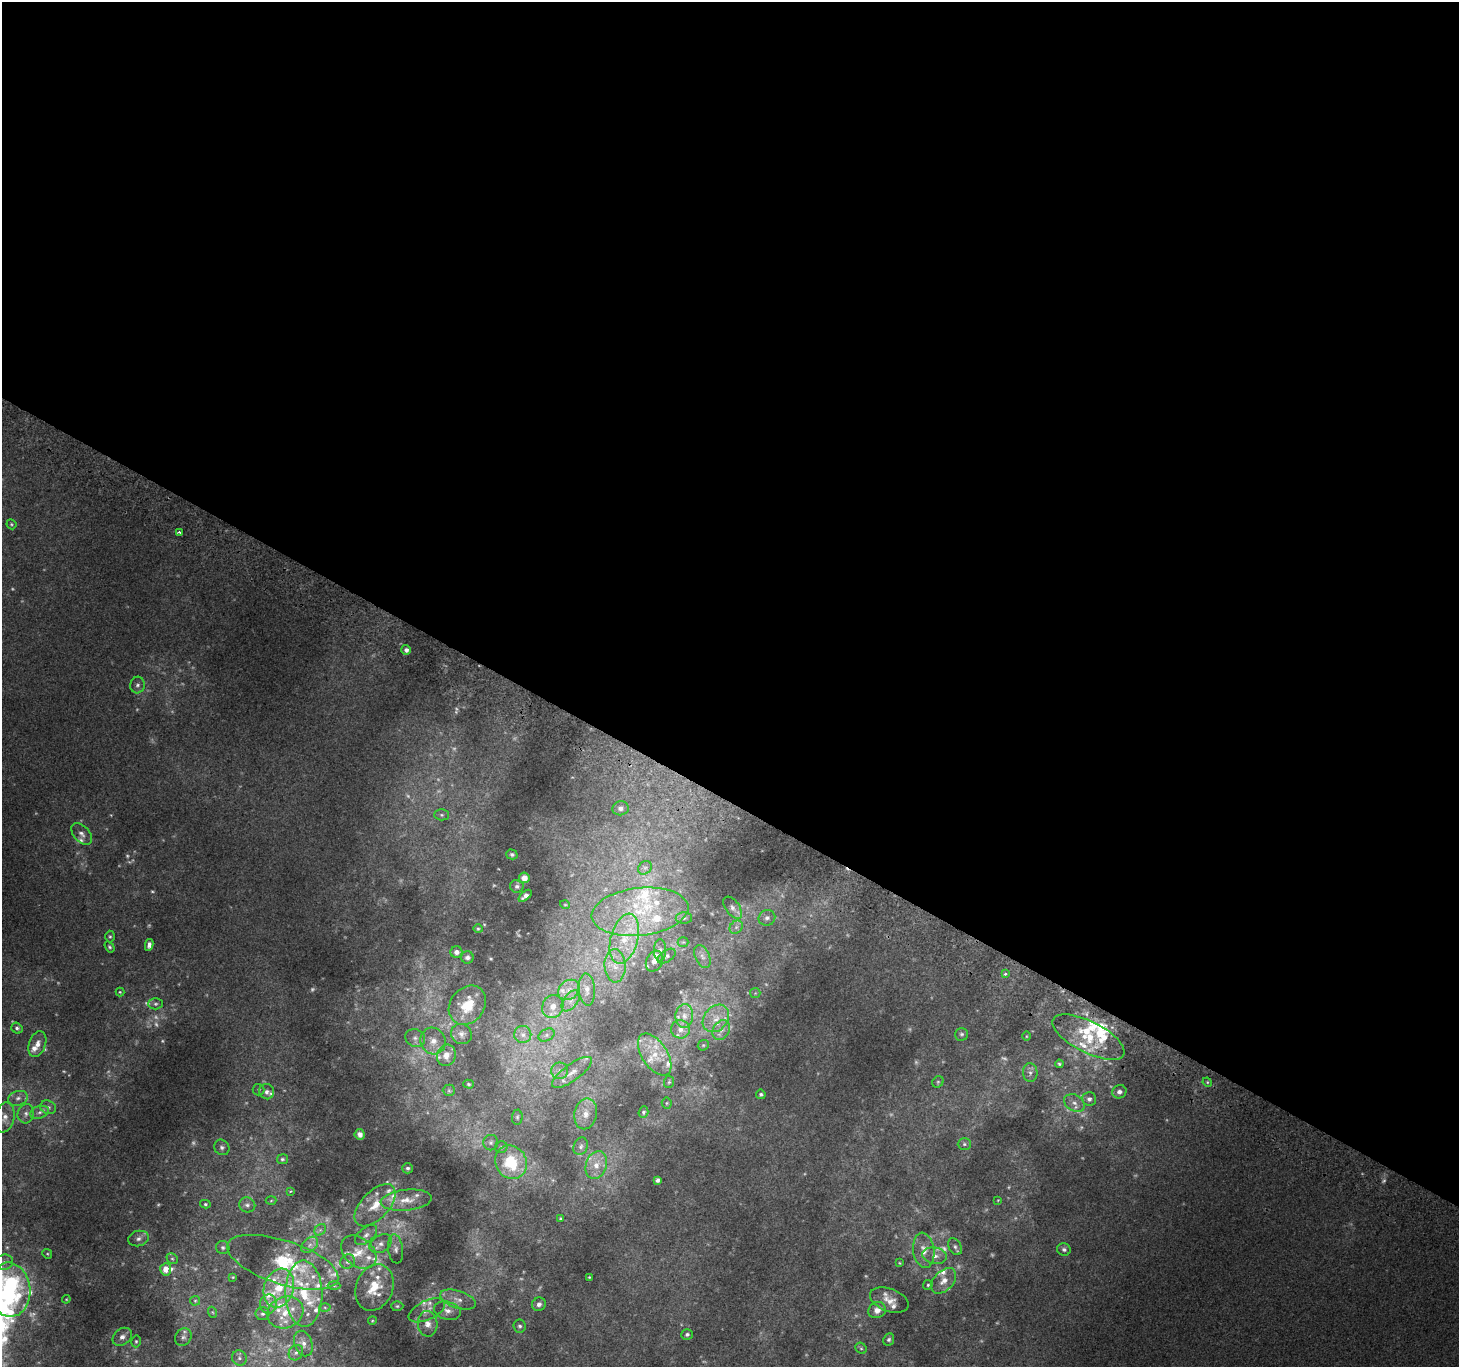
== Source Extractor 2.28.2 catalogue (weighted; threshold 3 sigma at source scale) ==
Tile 3 of 4 x 4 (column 3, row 1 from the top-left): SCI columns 2948-4404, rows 4397-5761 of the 5888 x 5996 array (HDU 1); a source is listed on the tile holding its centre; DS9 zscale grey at full resolution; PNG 1461 x 1369 px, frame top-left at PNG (2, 2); each listed source drawn as its Kron ellipse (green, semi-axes under 4 px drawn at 4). Shown black and unused: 59% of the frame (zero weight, under 2 of 3 exposures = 2% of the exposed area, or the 3 px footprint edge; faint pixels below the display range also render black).
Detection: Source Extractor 2.28.2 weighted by HDU 2 'WHT'; one run over the whole footprint, this tile lists its part. Background 0.00704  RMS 0.007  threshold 0.0315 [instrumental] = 3 sigma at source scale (4.5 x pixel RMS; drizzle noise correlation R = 1.50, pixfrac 1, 0.0396/0.0396 arcsec/px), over >= 5 px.
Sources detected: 278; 69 too faint to see at this stretch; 1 inside a brighter object's white glare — neither listed nor drawn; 54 inside a brighter listed object's ellipse — not listed separately; the other 154 listed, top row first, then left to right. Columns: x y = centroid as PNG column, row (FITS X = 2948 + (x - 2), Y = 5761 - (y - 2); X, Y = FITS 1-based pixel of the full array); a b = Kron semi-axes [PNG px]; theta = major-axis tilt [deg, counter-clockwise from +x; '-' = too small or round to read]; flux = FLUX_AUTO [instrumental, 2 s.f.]
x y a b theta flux
11 524 5 4 - 0.98
179 532 3 3 - 2.4
406 650 5 5 - 2.7
137 685 8 7 - 2.6
621 808 8 7 - 2.8
442 815 7 5 -1 1.5
82 834 12 8 -48 3.8
512 854 6 5 - 1.5
645 868 7 6 - 2.3
524 878 5 5 - 4.1
517 886 7 6 - 2
525 896 8 4 42 2.8
565 905 5 3 - 0.54
733 908 13 7 -54 3.6
640 912 48 24 6 61
684 918 8 6 0 1.9
767 918 8 7 - 3.3
736 927 7 6 - 2.2
478 929 4 4 - 0.85
110 937 6 4 -89 1.2
624 939 25 13 75 22
683 942 5 5 - 1.2
149 945 6 4 81 2.6
110 947 6 4 -56 1.2
660 950 11 6 90 2.8
456 952 6 6 - 3.4
667 956 10 5 34 1.9
467 957 6 6 - 2.1
702 957 12 7 -65 4
654 961 11 8 63 4.2
615 966 17 10 -87 8.4
1005 974 3 3 - 2.1
587 989 16 8 -86 5.9
569 990 11 9 38 6.8
120 992 4 4 - 0.81
755 993 5 5 - 1.1
571 1001 12 7 53 4.6
156 1004 7 5 1 1.9
467 1005 21 17 52 22
553 1006 12 10 62 6.5
684 1016 12 9 86 6.2
716 1018 15 11 50 9.9
17 1028 6 5 - 1.7
680 1029 9 9 - 4.7
721 1030 10 8 56 4.5
461 1034 11 10 - 4.1
962 1034 6 6 - 1.6
523 1035 8 8 - 3.7
546 1035 8 6 28 2.2
1026 1036 5 3 - 0.63
1088 1037 39 15 -27 31
415 1038 10 8 -26 3.7
433 1041 13 12 - 8.4
37 1044 13 8 70 5.7
703 1045 6 5 - 0.89
446 1055 11 9 72 7.1
655 1055 23 12 -57 15
1059 1064 4 4 - 1
560 1071 8 8 - 3.7
572 1072 24 8 36 8.1
1030 1073 9 7 -86 2.7
669 1082 6 5 - 1.1
938 1082 6 5 - 1.2
1207 1082 5 4 - 0.82
468 1084 5 4 - 0.98
259 1090 6 6 - 1.4
449 1090 6 5 - 1.3
267 1092 7 7 - 2.8
1119 1092 7 6 - 3.3
761 1094 5 4 - 1.4
18 1098 10 7 18 3.4
1089 1099 7 6 - 2.6
667 1103 5 5 - 1.1
1074 1103 11 8 -30 4.5
48 1107 8 6 -23 2.6
39 1112 10 6 17 2.8
643 1112 6 5 - 1.3
26 1114 10 8 75 3.6
586 1114 15 11 78 8.8
5 1117 15 9 78 6.5
517 1117 7 5 87 1.4
360 1134 5 5 - 3.1
491 1143 8 7 - 2.2
964 1144 6 5 - 1.5
581 1146 9 7 67 2.6
222 1147 8 7 - 2.2
501 1147 6 6 - 1.3
282 1159 5 5 - 1.3
511 1162 17 15 -59 32
596 1165 14 10 70 9.2
408 1168 5 5 - 1.5
657 1180 4 3 - 2.4
291 1191 4 3 - 0.64
406 1200 26 10 6 11
998 1200 4 3 - 0.48
271 1201 5 3 - 0.64
205 1204 5 4 - 1.1
247 1205 8 7 - 2.5
375 1205 26 14 47 17
561 1219 4 4 - 1.1
320 1230 6 5 - 1.7
366 1235 13 7 39 4.3
138 1239 10 7 15 3.2
381 1244 12 8 32 4.8
310 1245 9 6 41 3.3
223 1247 6 6 - 1.7
955 1247 9 6 -61 2.4
396 1249 15 7 -82 3.6
1064 1249 7 6 - 2.1
924 1250 17 10 -82 8.6
359 1252 20 14 -40 13
47 1254 5 4 - 0.81
935 1256 12 8 -9 5.4
172 1259 6 5 - 1.2
4 1262 9 7 15 3.8
283 1262 58 22 -18 47
348 1262 7 7 - 2.6
900 1263 4 4 - 0.68
166 1269 6 5 - 7.7
233 1277 4 3 - 0.68
589 1277 3 2 - 0.61
944 1281 15 9 47 7.5
928 1285 5 4 - 1.1
334 1286 6 4 -2 1.1
279 1288 20 15 72 22
374 1288 24 18 69 22
9 1290 27 21 -83 82
304 1294 33 18 -89 35
66 1299 4 4 - 0.69
458 1300 19 8 -18 6.9
889 1300 20 11 -21 7.7
195 1301 5 4 - 1
268 1304 9 8 - 5.1
539 1304 7 6 - 2.9
397 1306 6 5 - 1.2
325 1308 5 3 - 0.81
427 1310 19 9 25 6.8
877 1310 9 8 - 5.7
447 1311 13 9 -17 4.8
212 1312 5 3 - 0.75
285 1312 18 15 23 17
262 1314 7 6 - 2
372 1321 4 3 - 0.67
428 1324 13 10 -87 6
520 1326 6 6 - 1.9
687 1334 6 5 - 1.6
122 1337 11 8 37 4.3
183 1337 9 7 59 2.8
889 1339 6 5 - 1.7
136 1341 6 4 76 1.2
303 1344 13 8 -68 5.3
861 1348 6 5 - 1.2
296 1353 8 6 54 2.8
239 1358 8 7 - 2.7
Isophote crosses this tile's border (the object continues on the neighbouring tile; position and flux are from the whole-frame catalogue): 1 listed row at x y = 9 1290